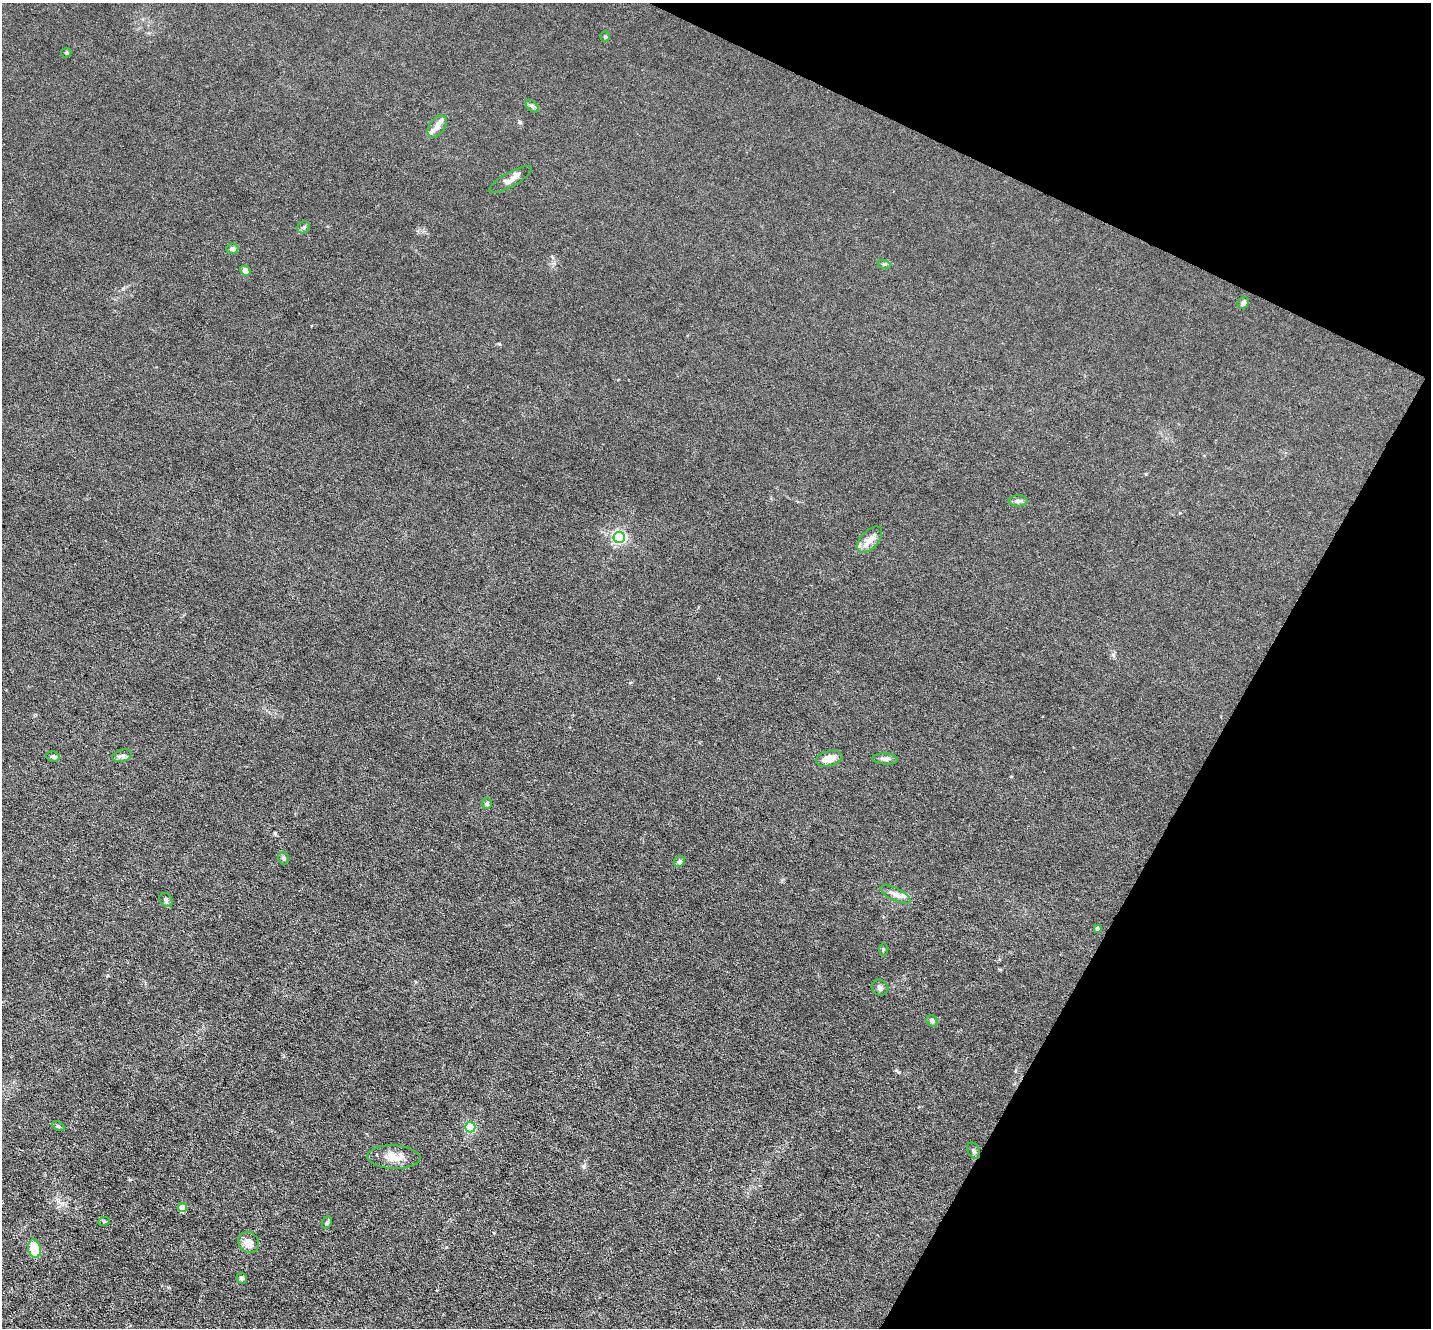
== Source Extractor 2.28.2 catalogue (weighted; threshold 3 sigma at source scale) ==
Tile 8 of 4 x 4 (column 4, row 2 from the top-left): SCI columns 4287-5715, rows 2795-4120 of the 5715 x 5726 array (HDU 1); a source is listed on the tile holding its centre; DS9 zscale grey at full resolution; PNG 1433 x 1330 px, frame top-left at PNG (2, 3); each listed source drawn as its Kron ellipse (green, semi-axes under 4 px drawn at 4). Shown black and unused: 22% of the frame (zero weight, under 3 of 6 exposures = <1% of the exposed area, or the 3 px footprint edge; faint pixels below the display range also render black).
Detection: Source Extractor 2.28.2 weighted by HDU 2 'WHT'; one run over the whole footprint, this tile lists its part. Background 0.0146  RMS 0.0037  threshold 0.0151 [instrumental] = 3 sigma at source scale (4.09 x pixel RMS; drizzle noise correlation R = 1.36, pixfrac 0.8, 0.05/0.05 arcsec/px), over >= 5 px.
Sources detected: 38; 2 inside a brighter listed object's ellipse — not listed separately; the other 36 listed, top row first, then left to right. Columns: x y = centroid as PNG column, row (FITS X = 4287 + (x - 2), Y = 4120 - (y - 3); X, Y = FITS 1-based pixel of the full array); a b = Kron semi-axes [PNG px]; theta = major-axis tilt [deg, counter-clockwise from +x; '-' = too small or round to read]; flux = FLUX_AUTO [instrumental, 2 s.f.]
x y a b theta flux
605 37 5 4 - 0.56
66 53 5 5 - 0.44
532 106 8 4 -44 0.76
437 126 12 7 56 2.1
510 180 24 7 30 2.4
304 227 6 5 - 0.76
232 249 6 5 - 1.3
884 264 7 4 -17 0.53
245 271 5 4 - 2.9
1243 303 6 5 - 1.2
1018 501 9 5 1 1.2
619 537 6 5 - 71
870 540 16 8 48 2.9
122 756 10 6 17 1.1
53 757 7 5 -9 0.95
829 758 13 7 14 3.7
885 759 13 5 -4 1.2
487 804 5 5 - 0.7
283 858 6 5 - 0.65
679 861 6 5 - 0.82
896 894 16 6 -25 2.2
166 900 7 6 - 0.88
1097 928 4 4 - 0.64
883 949 6 3 89 0.35
880 988 8 7 - 1
932 1021 6 5 - 0.85
58 1126 6 4 -30 0.49
470 1127 5 5 - 32
974 1151 9 6 -62 0.84
394 1157 26 11 -2 5
182 1208 4 4 - 6.1
104 1221 6 3 19 0.36
327 1222 6 4 72 0.59
249 1242 11 9 -43 2.9
34 1249 9 6 -77 11
242 1278 5 5 - 0.8
Unlisted compact peaks at least as high as the median listed source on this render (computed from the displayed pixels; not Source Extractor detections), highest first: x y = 520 122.